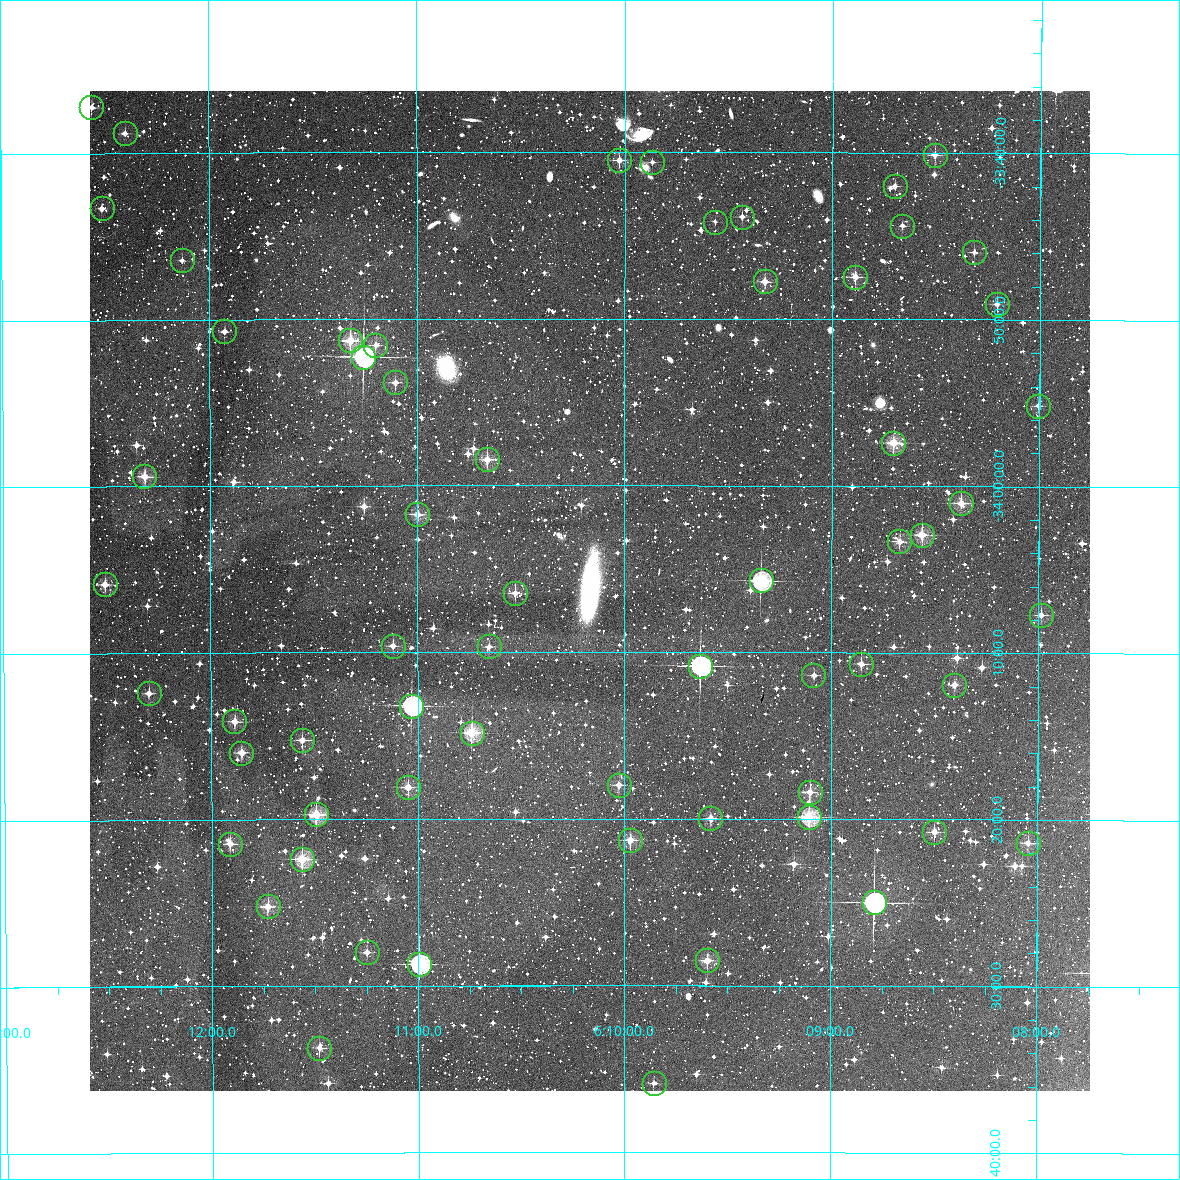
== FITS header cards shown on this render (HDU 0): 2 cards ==
NAXIS1  =                 1000 / Width of image
NAXIS2  =                 1000 / Height of image

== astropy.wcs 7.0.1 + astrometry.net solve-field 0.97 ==
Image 1000 x 1000 px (HDU 0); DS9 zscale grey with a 90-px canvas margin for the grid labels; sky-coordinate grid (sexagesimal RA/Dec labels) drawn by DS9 from the SOLVED WCS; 62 Tycho-2 reference stars matched to detected sources circled (green)
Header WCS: RA---TAN/DEC--TAN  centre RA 06:10:10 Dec -34:06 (92.54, -34.10 deg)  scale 3.6 arcsec/px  FOV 60.0' x 60.0'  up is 0 deg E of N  parity normal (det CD < 0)
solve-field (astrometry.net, Tycho-2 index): VERIFIED the header's WCS against the Tycho-2 star catalogue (verified at 3 index scales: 19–62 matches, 0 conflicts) and refined it, rather than solving blind
Solved WCS: RA---TAN-SIP/DEC--TAN-SIP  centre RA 06:10:10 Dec -34:06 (92.54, -34.11 deg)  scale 3.6 arcsec/px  FOV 60.0' x 60.0'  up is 0 deg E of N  parity normal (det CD < 0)
The solver's refit moves the header's centre by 2.4 arcsec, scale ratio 1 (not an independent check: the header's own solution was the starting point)
Tycho-2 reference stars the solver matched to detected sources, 62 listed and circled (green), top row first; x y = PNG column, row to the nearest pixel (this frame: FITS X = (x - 90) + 1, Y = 1000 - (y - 91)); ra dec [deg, ICRS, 3 dp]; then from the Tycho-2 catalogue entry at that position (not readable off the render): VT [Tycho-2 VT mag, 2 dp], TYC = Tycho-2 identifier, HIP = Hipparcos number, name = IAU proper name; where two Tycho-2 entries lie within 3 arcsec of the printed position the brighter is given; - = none
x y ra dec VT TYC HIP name
91 107 93.140 -33.621 11.06 7076-1846-1 - -
125 133 93.101 -33.647 11.95 7076-2286-1 - -
935 155 92.127 -33.669 11.30 7075-1893-1 - -
619 160 92.507 -33.674 11.39 7076-2238-1 - -
652 162 92.467 -33.676 12.96 7076-2336-1 - -
895 186 92.175 -33.700 11.82 7075-1592-1 - -
102 208 93.129 -33.722 11.15 7076-2338-1 - -
742 217 92.359 -33.731 11.87 7076-2014-1 - -
715 222 92.391 -33.736 12.28 7076-2133-1 - -
902 226 92.166 -33.740 12.41 7075-1843-1 - -
974 252 92.080 -33.766 11.70 7079-632-1 - -
182 260 93.033 -33.774 11.68 7080-1130-1 - -
855 277 92.222 -33.791 11.24 7079-626-1 - -
765 281 92.331 -33.796 11.12 7080-954-1 - -
997 304 92.052 -33.818 11.82 7079-1016-1 - -
224 331 92.982 -33.845 11.83 7080-174-1 - -
350 340 92.830 -33.855 9.84 7080-1138-1 - -
375 345 92.800 -33.859 11.13 7080-68-1 - -
363 357 92.815 -33.871 7.49 7080-1344-1 29356 -
395 382 92.776 -33.897 11.49 7080-877-1 - -
1038 406 92.001 -33.919 11.70 7079-2024-1 - -
893 443 92.176 -33.957 10.21 7079-416-1 - -
487 459 92.666 -33.974 10.62 7080-1782-1 - -
144 476 93.079 -33.990 10.79 7080-278-1 - -
961 503 92.094 -34.017 10.80 7079-12-1 - -
417 514 92.750 -34.028 10.82 7080-896-1 - -
922 535 92.141 -34.049 10.25 7079-68-1 - -
899 541 92.168 -34.055 10.82 7079-1310-1 - -
761 580 92.335 -34.095 9.25 7080-228-1 - -
105 584 93.127 -34.098 10.92 7080-1708-1 - -
515 593 92.632 -34.107 11.33 7080-1194-1 - -
1041 615 91.997 -34.129 11.40 7079-458-1 - -
393 646 92.780 -34.160 11.43 7080-863-1 - -
489 646 92.664 -34.161 11.62 7080-965-1 - -
861 664 92.214 -34.178 11.39 7079-754-1 - -
700 666 92.409 -34.180 8.50 7080-204-1 29214 -
813 675 92.271 -34.190 11.50 7080-594-1 - -
954 685 92.101 -34.198 11.14 7079-878-1 - -
149 693 93.075 -34.206 11.40 7080-897-1 - -
411 706 92.758 -34.220 9.01 7080-692-1 - -
234 721 92.971 -34.235 10.80 7080-1042-1 - -
472 733 92.685 -34.247 9.79 7080-1814-1 - -
302 740 92.890 -34.254 11.12 7080-904-1 - -
241 753 92.963 -34.266 10.33 7080-328-1 - -
619 785 92.507 -34.299 11.53 7080-1523-1 - -
408 787 92.762 -34.302 11.28 7080-853-1 - -
810 792 92.275 -34.306 10.56 7080-2127-1 - -
316 814 92.873 -34.329 10.16 7080-1617-1 - -
809 817 92.276 -34.331 9.79 7080-2126-1 - -
710 818 92.396 -34.333 10.81 7080-1343-1 - -
934 832 92.125 -34.346 11.07 7079-18-1 - -
630 840 92.493 -34.354 10.89 7080-1291-1 - -
1028 843 92.011 -34.356 11.16 7079-492-1 - -
230 844 92.978 -34.357 10.80 7080-1136-1 - -
302 859 92.890 -34.373 10.07 7080-1054-1 - -
874 902 92.198 -34.417 8.05 7079-334-1 - -
268 906 92.932 -34.420 11.01 7080-474-1 - -
367 952 92.813 -34.466 11.92 7080-1457-1 - -
707 960 92.399 -34.475 11.15 7080-1216-1 - -
419 964 92.749 -34.478 9.07 7080-1822-1 - -
319 1048 92.870 -34.562 11.37 7080-1551-1 - -
654 1083 92.464 -34.598 11.63 7080-1488-1 - -